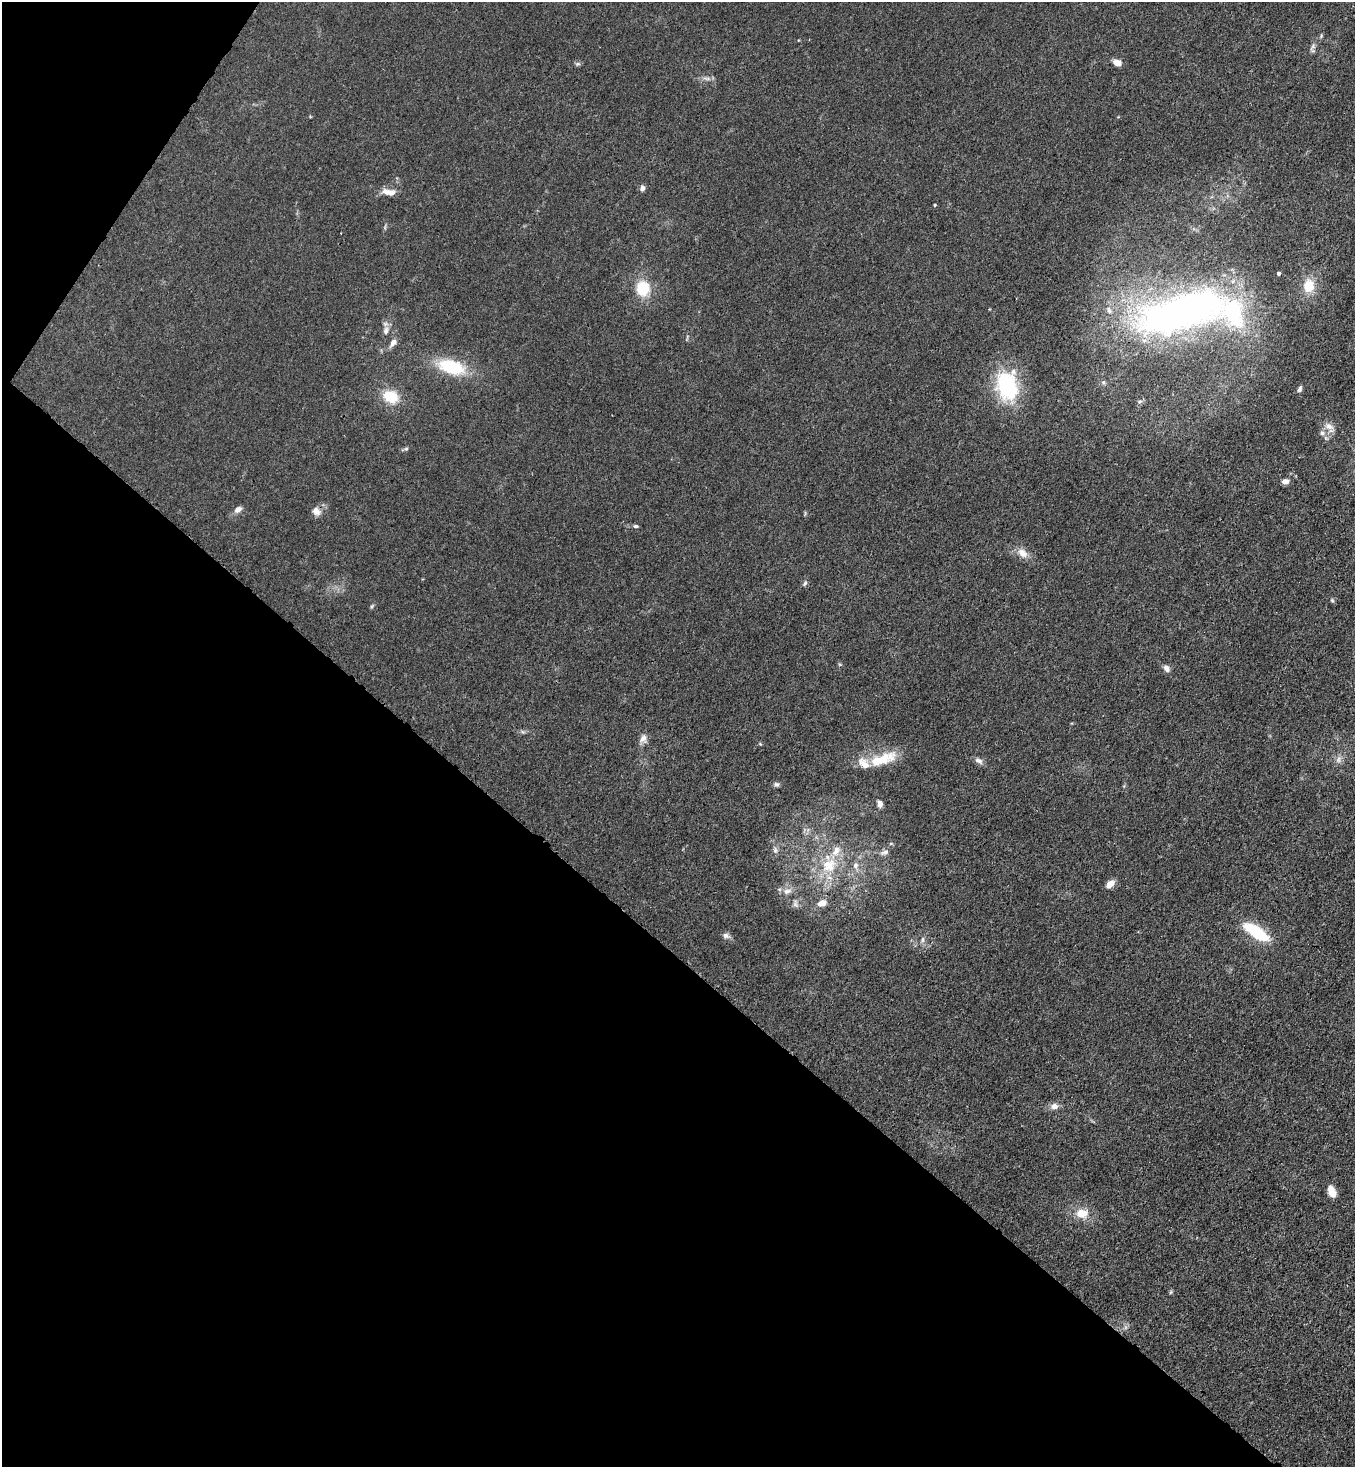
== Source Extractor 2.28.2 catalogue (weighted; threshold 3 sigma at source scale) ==
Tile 9 of 4 x 4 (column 1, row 3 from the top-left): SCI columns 364-1716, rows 1525-2989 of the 6003 x 5982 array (HDU 1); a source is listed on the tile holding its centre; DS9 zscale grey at full resolution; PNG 1357 x 1469 px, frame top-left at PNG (2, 2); no overlay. Shown black and unused: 37% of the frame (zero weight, under 3 of 4 exposures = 7% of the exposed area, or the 3 px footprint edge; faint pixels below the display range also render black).
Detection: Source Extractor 2.28.2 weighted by HDU 2 'WHT'; one run over the whole footprint, this tile lists its part. Background 0.0202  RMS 0.0028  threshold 0.0127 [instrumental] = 3 sigma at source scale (4.5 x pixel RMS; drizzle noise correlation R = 1.50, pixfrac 1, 0.05/0.05 arcsec/px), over >= 5 px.
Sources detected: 56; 5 inside a brighter listed object's ellipse — not listed separately; the other 51 listed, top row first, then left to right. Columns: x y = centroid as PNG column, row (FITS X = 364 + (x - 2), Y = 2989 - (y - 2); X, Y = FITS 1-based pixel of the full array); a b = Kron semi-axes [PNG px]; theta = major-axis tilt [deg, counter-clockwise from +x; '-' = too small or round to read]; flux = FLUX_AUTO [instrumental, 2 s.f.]
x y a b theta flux
1321 36 5 4 - 0.36
1117 63 8 6 -17 2.2
578 64 8 4 0 0.47
706 78 12 4 -9 0.94
642 188 6 5 - 1.1
389 192 19 8 -11 2.4
935 205 4 3 - 0.24
1278 273 4 4 - 0.45
1309 286 14 11 83 5.5
643 288 17 15 87 7.8
1181 312 75 26 16 160
386 331 11 7 75 1.3
393 343 13 7 55 1.4
451 367 31 15 -15 13
1008 387 37 29 -81 20
1300 389 8 5 65 0.7
390 396 17 13 -27 7.3
1139 402 7 4 31 0.58
1329 426 14 8 -27 1.8
1322 433 6 6 - 0.69
406 449 7 5 20 0.48
1285 481 8 6 4 1.3
238 509 8 6 33 1.5
316 511 12 10 -41 1.8
635 526 6 5 - 0.48
1023 553 15 10 -39 2.5
805 583 8 5 68 0.61
1332 600 5 4 - 0.39
372 606 6 4 71 0.37
1166 668 9 6 -61 1.2
643 738 11 9 67 1.5
884 757 32 17 12 8.2
979 760 12 6 -20 1.1
1338 760 9 6 84 1
777 785 7 6 - 0.64
880 803 8 6 -73 1.1
775 850 7 6 - 0.76
885 852 12 7 21 1.2
829 865 24 20 40 9.7
855 865 8 7 - 1.2
1110 884 11 7 36 2
787 891 13 8 12 1.7
822 903 11 8 24 2.2
795 904 11 5 -83 0.86
1256 932 29 10 -33 15
726 936 9 7 -22 1
922 939 9 4 89 0.7
1054 1106 9 8 - 1.6
1331 1191 13 8 -68 2.8
1082 1213 15 11 4 4.1
1171 1292 6 4 71 0.34
Overlapping masked pixels (flux is a lower limit): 2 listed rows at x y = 1181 312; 822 903